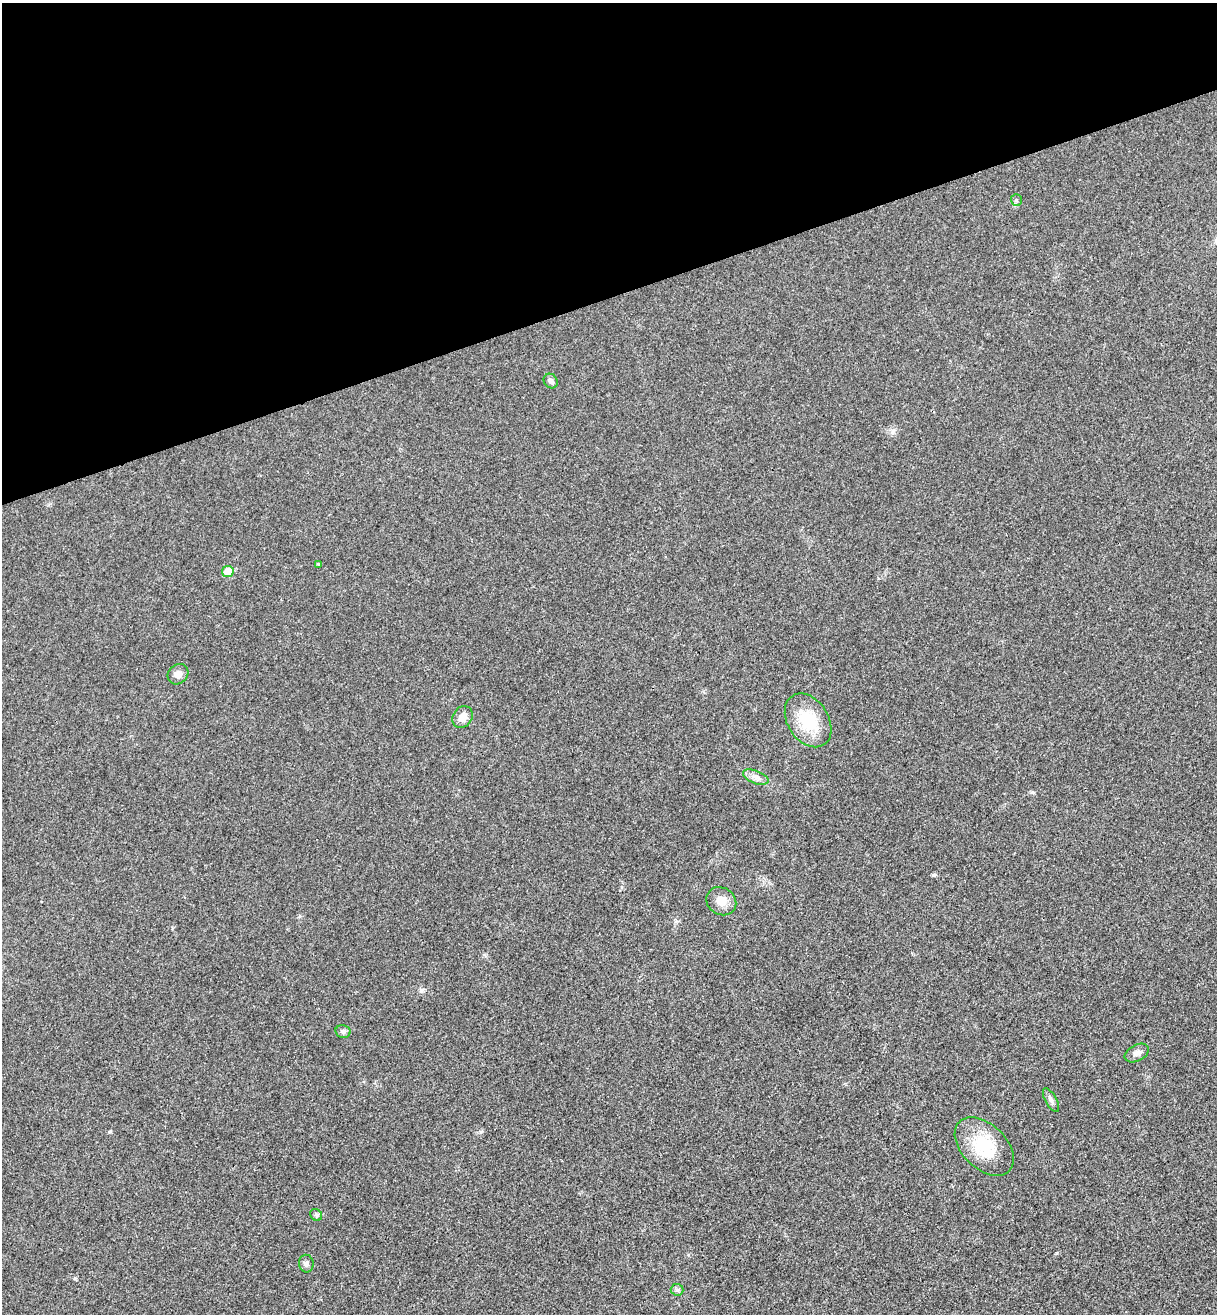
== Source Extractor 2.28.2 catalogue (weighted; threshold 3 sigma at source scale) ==
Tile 3 of 4 x 4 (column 3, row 1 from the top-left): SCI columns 2597-3811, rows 3995-5306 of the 5322 x 5365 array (HDU 1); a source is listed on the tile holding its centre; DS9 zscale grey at full resolution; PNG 1219 x 1316 px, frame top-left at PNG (2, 3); each listed source drawn as its Kron ellipse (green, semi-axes under 4 px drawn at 4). Shown black and unused: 22% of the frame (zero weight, under 3 of 4 exposures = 6% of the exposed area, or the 3 px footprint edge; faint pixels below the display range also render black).
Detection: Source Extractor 2.28.2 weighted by HDU 2 'WHT'; one run over the whole footprint, this tile lists its part. Background 0.0194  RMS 0.0064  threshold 0.0286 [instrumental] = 3 sigma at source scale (4.5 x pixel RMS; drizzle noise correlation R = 1.50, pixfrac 1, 0.05/0.05 arcsec/px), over >= 5 px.
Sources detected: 16; all 16 listed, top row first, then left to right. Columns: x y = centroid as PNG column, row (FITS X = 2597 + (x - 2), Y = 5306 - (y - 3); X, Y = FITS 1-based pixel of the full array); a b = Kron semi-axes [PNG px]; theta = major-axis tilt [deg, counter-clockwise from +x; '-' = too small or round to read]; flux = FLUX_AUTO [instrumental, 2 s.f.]
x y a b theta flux
1016 200 6 5 - 1
551 381 7 6 - 2.2
318 564 4 4 - 0.78
228 571 6 5 - 12
178 674 11 9 43 3.9
462 717 11 9 54 5.8
808 720 29 20 -57 25
756 777 13 6 -21 3.4
721 901 15 13 -32 7.3
343 1031 7 6 - 1.8
1137 1053 13 8 28 2.8
1051 1100 13 5 -61 2.1
984 1146 35 22 -44 27
316 1215 6 5 - 1.1
306 1264 9 7 -87 2.2
677 1290 6 6 - 1.4
Unlisted compact peaks at least as high as the median listed source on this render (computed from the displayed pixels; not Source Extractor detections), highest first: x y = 933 875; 1057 1253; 1032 792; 75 1278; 421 991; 110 1131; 481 1132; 893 431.